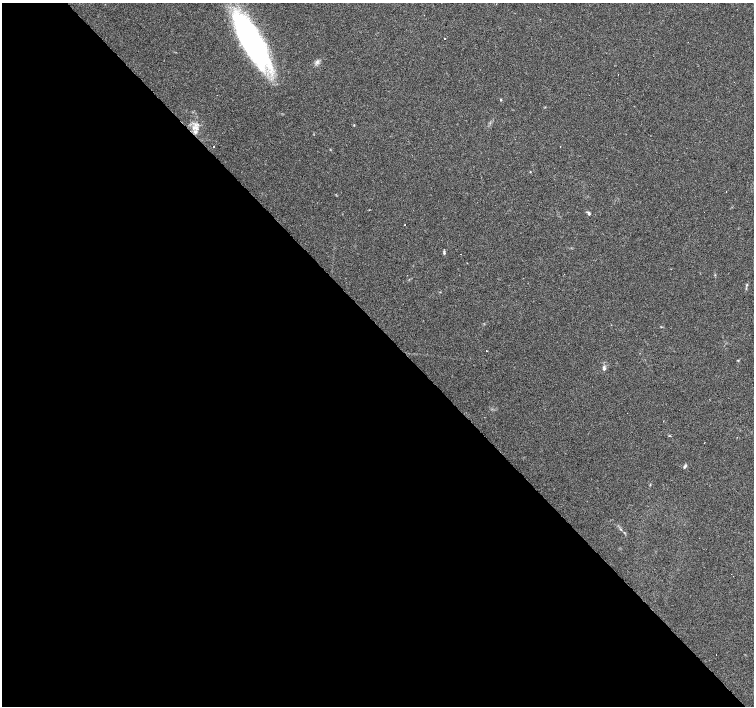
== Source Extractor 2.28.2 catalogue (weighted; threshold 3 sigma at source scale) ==
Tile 9 of 4 x 4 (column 1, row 3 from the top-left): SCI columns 1-1504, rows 1617-3023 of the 6014 x 5982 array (HDU 1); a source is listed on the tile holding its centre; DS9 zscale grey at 2 x 2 block average (1 PNG px = mean of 2 x 2 image px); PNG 756 x 708 px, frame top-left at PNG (2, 3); no overlay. Shown black and unused: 54% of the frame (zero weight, under 3 of 4 exposures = <1% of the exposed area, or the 3 px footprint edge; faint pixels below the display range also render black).
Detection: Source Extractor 2.28.2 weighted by HDU 2 'WHT'; one run over the whole footprint, this tile lists its part. Background 0.0896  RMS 0.0057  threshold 0.0256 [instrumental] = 3 sigma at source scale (4.5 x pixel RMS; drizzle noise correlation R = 1.50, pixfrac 1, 0.0396/0.0396 arcsec/px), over >= 5 px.
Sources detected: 20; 3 cosmic-ray / hot-pixel residue — not listed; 1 inside a brighter listed object's ellipse — not listed separately; the other 16 listed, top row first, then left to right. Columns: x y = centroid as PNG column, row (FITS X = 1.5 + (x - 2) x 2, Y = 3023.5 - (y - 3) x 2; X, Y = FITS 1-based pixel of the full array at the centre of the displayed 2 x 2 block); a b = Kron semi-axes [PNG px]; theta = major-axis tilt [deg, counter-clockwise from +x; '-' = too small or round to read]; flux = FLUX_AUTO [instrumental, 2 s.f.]
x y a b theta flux
445 38 2 2 - 1.6
251 41 57 17 -61 350
500 100 4 2 - 0.86
354 125 2 2 - 0.72
194 128 6 4 51 6.1
213 146 2 2 - 1.7
560 146 2 2 - 1
530 172 2 2 - 0.77
589 214 5 3 - 1.8
444 253 5 3 - 1.9
747 285 3 3 - 1.2
486 351 2 2 - 0.94
738 360 3 3 - 0.83
604 368 5 3 - 3.6
685 466 6 2 55 2.5
621 529 4 2 - 1.2
Diffuse or blended objects may show on this block-average render without a row.